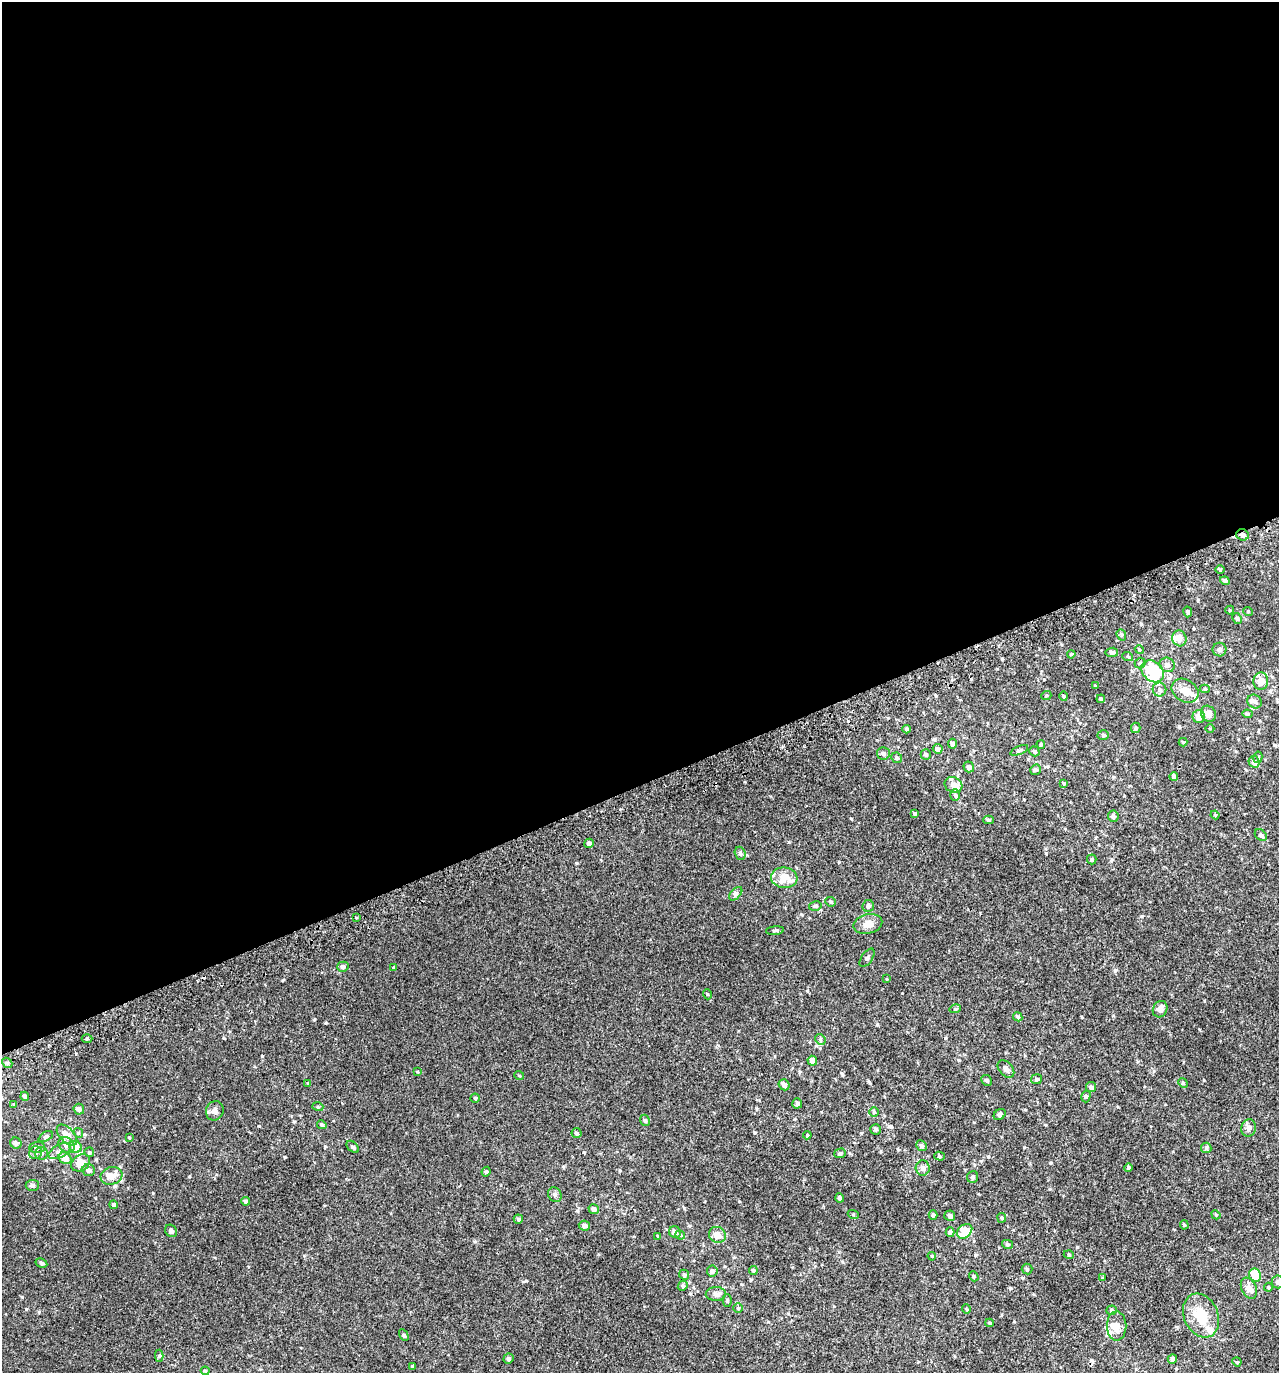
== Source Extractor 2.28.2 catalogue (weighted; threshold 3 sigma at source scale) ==
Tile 2 of 4 x 4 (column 2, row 1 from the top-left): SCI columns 1455-2731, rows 4165-5535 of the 5407 x 5580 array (HDU 1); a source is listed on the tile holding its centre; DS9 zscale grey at full resolution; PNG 1281 x 1375 px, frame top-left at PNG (2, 2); each listed source drawn as its Kron ellipse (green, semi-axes under 4 px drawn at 4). Shown black and unused: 57% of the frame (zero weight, under 2 of 3 exposures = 3% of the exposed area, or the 3 px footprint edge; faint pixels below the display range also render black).
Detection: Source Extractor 2.28.2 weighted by HDU 2 'WHT'; one run over the whole footprint, this tile lists its part. Background 0.00499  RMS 0.0059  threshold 0.0265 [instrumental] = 3 sigma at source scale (4.5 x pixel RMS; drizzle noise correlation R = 1.50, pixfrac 1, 0.0396/0.0396 arcsec/px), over >= 5 px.
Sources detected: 199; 2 inside a brighter object's white glare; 3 cosmic-ray / hot-pixel residue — neither listed nor drawn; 15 inside a brighter listed object's ellipse — not listed separately; the other 179 listed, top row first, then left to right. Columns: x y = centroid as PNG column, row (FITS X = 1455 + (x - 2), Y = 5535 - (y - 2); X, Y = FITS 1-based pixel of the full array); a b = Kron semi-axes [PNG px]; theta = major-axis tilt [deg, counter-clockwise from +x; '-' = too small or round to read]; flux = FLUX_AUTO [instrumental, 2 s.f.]
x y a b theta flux
1242 535 6 5 - 1.5
1220 569 5 3 - 0.63
1225 581 5 4 - 1.4
1230 610 4 4 - 0.48
1248 611 5 3 - 0.44
1188 612 5 4 - 0.95
1237 619 6 4 -62 0.79
1121 635 6 4 -69 0.78
1179 638 8 7 - 3.4
1139 649 4 3 - 0.5
1219 650 7 7 - 1.3
1112 652 6 4 9 1.6
1071 654 4 3 - 0.56
1128 657 5 3 - 0.55
1140 663 5 5 - 0.88
1167 665 8 7 - 2
1153 671 12 9 -42 15
1261 681 8 7 - 6
1096 686 4 3 - 0.54
1159 689 7 6 - 1.6
1205 689 5 4 - 0.77
1185 691 14 11 -33 5.8
1046 696 5 3 - 0.46
1064 696 5 3 - 0.49
1101 699 4 3 - 0.87
1255 701 7 6 - 1.6
1208 714 8 7 - 4
1247 714 5 4 - 0.77
1199 716 6 6 - 6.2
1136 728 5 5 - 1
1210 728 4 3 - 0.42
907 729 4 3 - 1.2
1103 735 6 5 - 0.85
1183 742 4 4 - 0.46
952 744 5 4 - 1.9
1041 744 4 3 - 0.57
938 749 5 4 - 1.8
1019 750 9 3 23 0.97
1034 751 5 4 - 0.84
883 753 6 6 - 1.7
926 754 5 5 - 0.96
1258 757 5 4 - 0.76
897 758 5 5 - 1
1254 762 6 5 - 3.2
969 767 5 5 - 1.9
1035 770 6 5 - 0.96
1174 776 4 4 - 1.5
1064 783 3 3 - 0.48
953 785 9 7 -25 2.4
955 795 6 5 - 1
915 814 4 4 - 0.74
1215 815 4 4 - 0.53
1113 816 6 5 - 1.4
989 820 5 4 - 0.75
1261 835 7 5 -39 1.3
589 843 5 4 - 1.5
740 853 7 5 -73 1.2
1092 859 5 4 - 0.74
784 878 13 10 -7 11
736 894 8 5 46 1.3
830 902 5 5 - 0.71
815 906 6 4 14 0.8
868 906 6 5 - 1.4
356 918 3 2 - 0.73
868 924 15 9 14 5.2
775 931 9 4 6 0.92
867 958 10 5 56 1.2
343 967 6 5 - 1.4
394 967 4 3 - 0.63
887 979 4 2 - 0.41
707 994 5 3 - 0.49
955 1009 6 3 17 0.63
1160 1009 8 7 - 3.8
1018 1017 5 4 - 0.91
87 1039 5 3 - 0.66
820 1039 6 4 -45 0.83
812 1061 5 4 - 3.6
7 1063 5 4 - 0.94
1006 1069 10 6 -48 1.8
417 1072 3 3 - 1.4
519 1075 5 3 - 0.49
1036 1079 5 5 - 0.95
986 1080 6 5 - 1.1
308 1083 4 2 - 0.38
1183 1083 5 4 - 0.58
784 1085 6 5 - 2.4
1091 1087 5 5 - 1.7
25 1096 4 4 - 1.3
1086 1096 6 4 74 0.86
475 1098 4 4 - 0.73
797 1103 5 5 - 1
14 1104 3 3 - 0.5
318 1107 5 3 - 0.55
79 1109 5 5 - 1.9
215 1111 10 8 68 2.5
874 1112 5 5 - 0.68
1000 1115 6 5 - 1.1
645 1120 6 4 -68 0.82
322 1125 5 4 - 1.1
1249 1128 9 7 75 2
875 1129 5 5 - 1.1
78 1133 5 4 - 0.68
576 1133 5 5 - 1
67 1135 13 7 -46 5.9
807 1135 4 4 - 0.61
46 1136 8 4 28 1
129 1138 4 3 - 0.54
16 1143 6 5 - 1.6
67 1145 9 7 -39 3.6
921 1146 5 5 - 1.3
37 1147 8 5 3 1.9
75 1147 6 5 - 7.4
353 1147 7 4 -44 1.2
1206 1148 5 5 - 0.93
60 1151 12 6 28 2.5
89 1152 5 4 - 0.71
35 1153 7 6 - 1.4
42 1153 6 6 - 1.3
840 1153 6 5 - 1.2
939 1156 5 4 - 0.77
65 1158 7 5 -30 5.7
81 1163 10 7 32 9.1
923 1168 7 7 - 2.6
1129 1168 4 4 - 0.93
89 1170 6 6 - 2.2
486 1172 5 3 - 0.7
111 1176 11 8 18 5
972 1177 6 5 - 1.1
32 1185 6 5 - 1.4
555 1195 8 6 -60 1.4
840 1198 4 4 - 1.5
245 1201 4 4 - 1.1
114 1205 4 4 - 0.87
594 1209 5 5 - 2
853 1214 5 3 - 0.56
933 1215 4 4 - 0.97
1216 1215 5 3 - 0.5
950 1216 5 5 - 1.6
1002 1218 5 4 - 0.64
518 1219 5 4 - 0.98
1184 1225 5 4 - 0.63
584 1226 6 5 - 1.6
171 1231 7 5 -50 1.2
965 1231 8 6 41 14
675 1232 6 5 - 2.1
950 1232 5 4 - 1
680 1235 5 4 - 0.86
717 1235 9 7 -33 4.5
658 1236 4 3 - 0.52
1007 1244 5 4 - 0.69
1069 1255 5 3 - 0.49
932 1256 4 3 - 0.51
41 1263 6 4 -29 0.79
1027 1269 5 5 - 0.83
753 1270 4 4 - 0.83
712 1271 5 5 - 1.9
684 1275 5 4 - 0.81
1255 1275 7 6 - 12
974 1276 5 4 - 0.71
1103 1278 4 3 - 0.58
1278 1282 6 6 - 1.3
683 1286 5 4 - 0.84
1268 1287 4 4 - 0.56
1249 1288 11 7 -65 4.5
716 1294 10 7 1 2.6
727 1300 6 4 90 0.75
738 1308 5 5 - 0.65
966 1309 5 3 - 0.46
1111 1310 5 4 - 0.96
1201 1316 23 17 -65 14
990 1323 4 4 - 0.6
1117 1326 14 9 90 4.7
404 1335 6 4 -61 0.7
159 1356 6 4 88 1
508 1359 5 5 - 0.92
1172 1359 4 4 - 2.1
1237 1362 5 4 - 0.55
413 1366 4 3 - 2.1
205 1371 4 3 - 0.57
Overlapping masked pixels (flux is a lower limit): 2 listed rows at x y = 1242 535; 67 1145
Isophote crosses this tile's border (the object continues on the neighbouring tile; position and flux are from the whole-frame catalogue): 1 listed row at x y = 1278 1282
Unlisted compact peaks at least as high as the median listed source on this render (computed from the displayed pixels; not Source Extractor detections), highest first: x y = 262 1056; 26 1309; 22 1297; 259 1126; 1010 1288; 877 1024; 576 863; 153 1193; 842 1074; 739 1201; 1142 916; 224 1038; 325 1023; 1115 970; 189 1176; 881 1151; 754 1132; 959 1060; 839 862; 1199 1029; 861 1133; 1111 861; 1113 1016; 1024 1147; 684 1208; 325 1146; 789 842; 1179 727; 1050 1189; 851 819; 807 991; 1141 624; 1077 1247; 801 914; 584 1152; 1246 770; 1050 1163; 1154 1071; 756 1108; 1046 1125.